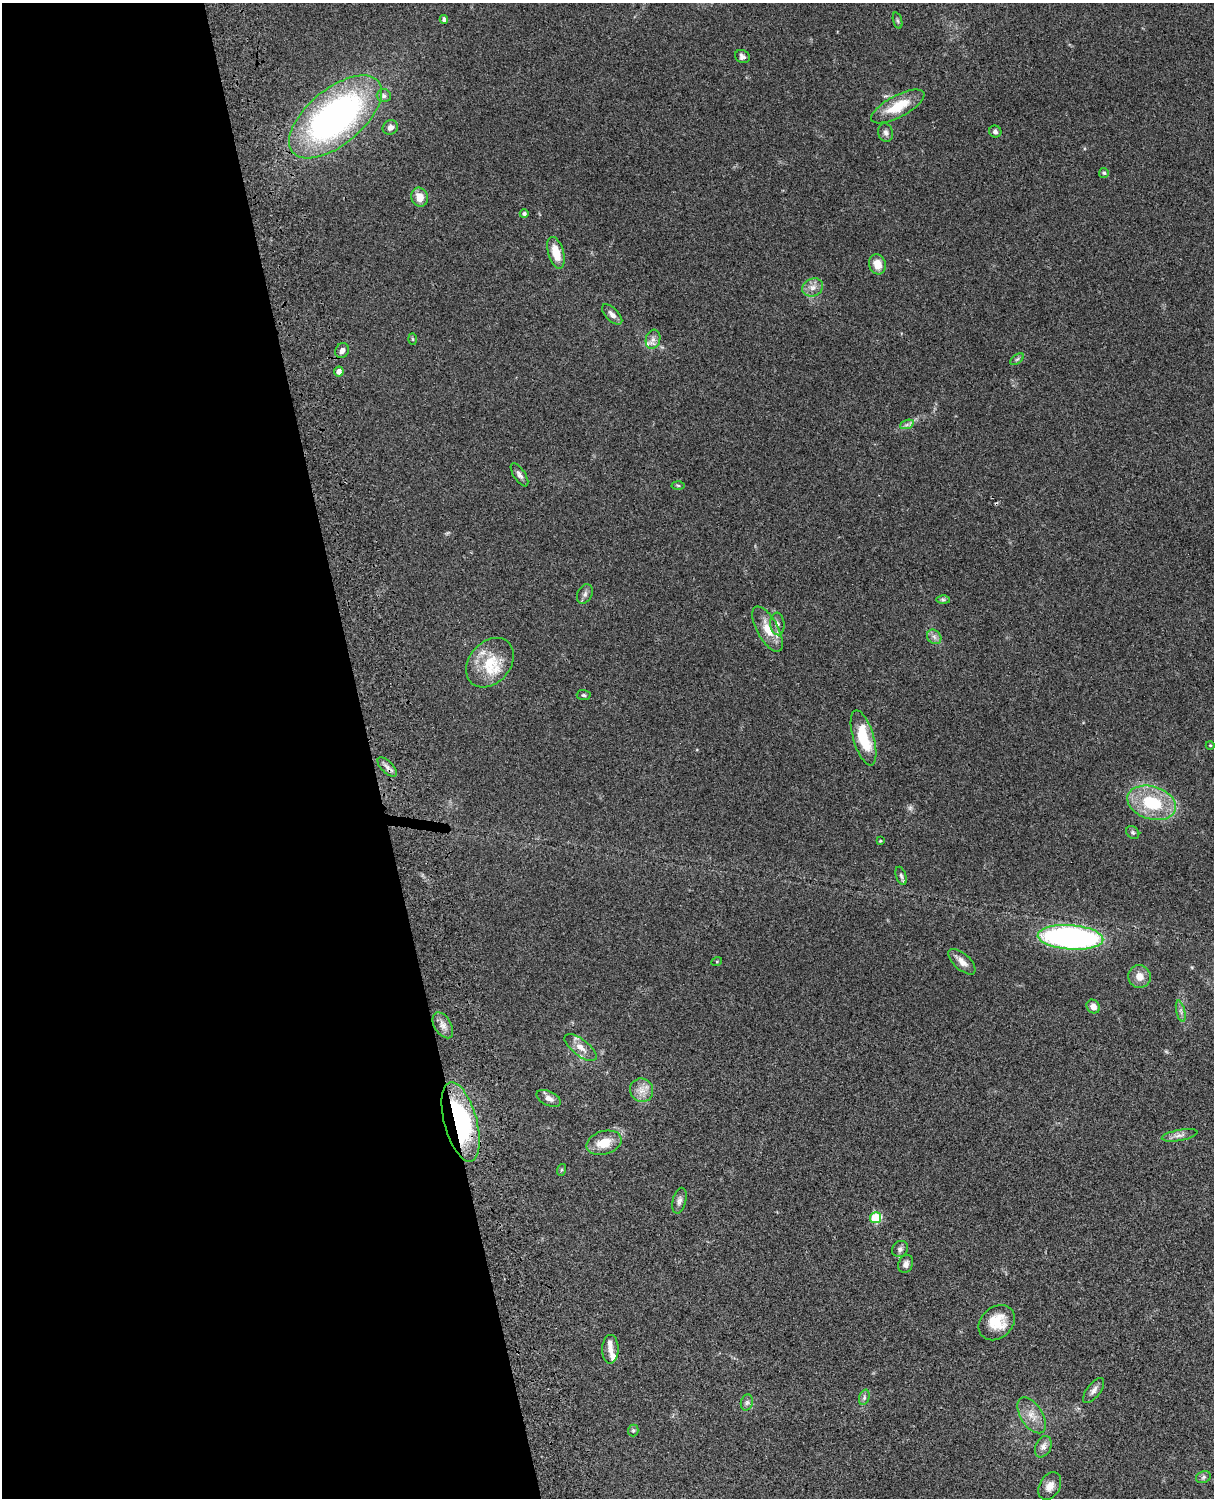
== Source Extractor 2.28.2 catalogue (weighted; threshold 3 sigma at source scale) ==
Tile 5 of 4 x 3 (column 1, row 2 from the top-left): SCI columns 122-1333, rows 1773-3268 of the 5088 x 4927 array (HDU 1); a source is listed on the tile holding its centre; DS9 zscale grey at full resolution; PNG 1216 x 1500 px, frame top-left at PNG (2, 3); each listed source drawn as its Kron ellipse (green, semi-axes under 4 px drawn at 4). Shown black and unused: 31% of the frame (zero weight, under 3 of 4 exposures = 6% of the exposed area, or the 3 px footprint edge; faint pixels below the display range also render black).
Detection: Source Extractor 2.28.2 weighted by HDU 2 'WHT'; one run over the whole footprint, this tile lists its part. Background 0.0763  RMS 0.0058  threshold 0.0261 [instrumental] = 3 sigma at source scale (4.5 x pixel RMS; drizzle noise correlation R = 1.50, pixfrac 1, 0.05/0.05 arcsec/px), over >= 5 px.
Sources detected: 73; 1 too faint to see at this stretch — neither listed nor drawn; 6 inside a brighter listed object's ellipse — not listed separately; the other 66 listed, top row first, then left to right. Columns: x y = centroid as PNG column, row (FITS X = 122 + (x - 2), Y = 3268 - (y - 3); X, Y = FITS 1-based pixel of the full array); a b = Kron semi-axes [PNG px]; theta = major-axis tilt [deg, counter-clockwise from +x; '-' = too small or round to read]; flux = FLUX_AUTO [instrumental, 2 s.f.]
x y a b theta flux
444 19 4 4 - 1.2
898 21 8 3 -71 0.99
742 57 8 6 -30 1.9
384 96 7 6 - 2
898 106 29 11 28 16
335 117 56 27 40 210
390 127 8 7 - 2.9
995 132 6 5 - 1.5
886 133 9 7 -76 2.1
1104 173 5 5 - 0.79
420 197 10 8 -71 6.5
524 214 4 4 - 1.6
556 253 16 7 -73 10
877 264 10 8 -74 6.8
813 287 11 8 24 3.7
612 314 13 6 -45 2.7
413 339 6 4 -88 0.6
653 339 10 7 74 2.6
342 351 8 6 61 2.7
1017 359 8 4 37 1
339 372 5 5 - 3.3
907 424 7 4 20 1.3
519 475 13 5 -56 2.2
678 485 6 4 -2 0.75
585 594 10 7 63 2
943 600 7 4 -1 0.92
777 624 11 7 -84 2.7
767 629 25 10 -61 10
934 637 8 6 -46 1.9
490 663 27 20 49 20
584 695 7 5 -4 1.1
864 738 28 10 -73 21
1210 745 4 3 - 0.44
387 767 12 6 -46 2.4
1152 803 25 16 -17 30
1133 832 7 6 - 1.1
880 841 3 2 - 0.44
901 876 9 5 -71 1.3
1070 937 33 12 -4 160
717 961 5 3 - 0.55
962 962 17 8 -42 4.4
1139 976 11 11 - 5.4
1093 1006 7 6 - 3.7
1181 1011 11 4 -77 1.7
443 1025 14 8 -58 3.7
581 1048 19 8 -37 5.5
642 1090 12 11 - 5.2
549 1098 13 7 -26 3.3
461 1122 41 16 -75 84
1180 1135 18 5 10 3
604 1143 18 11 16 10
561 1170 6 4 71 0.65
679 1201 13 6 75 2.2
876 1218 5 5 - 30
900 1249 8 7 - 1.8
906 1264 9 7 68 2.4
997 1323 20 15 42 13
610 1349 14 8 89 3.1
1094 1390 15 6 53 2.8
864 1397 8 5 72 1.3
747 1402 8 6 74 1.6
1032 1415 20 11 -57 7
633 1430 6 5 - 0.94
1043 1447 11 7 67 3.2
1203 1477 8 5 23 1.2
1050 1486 15 10 59 4.5
Overlapping masked pixels (flux is a lower limit): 1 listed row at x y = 461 1122